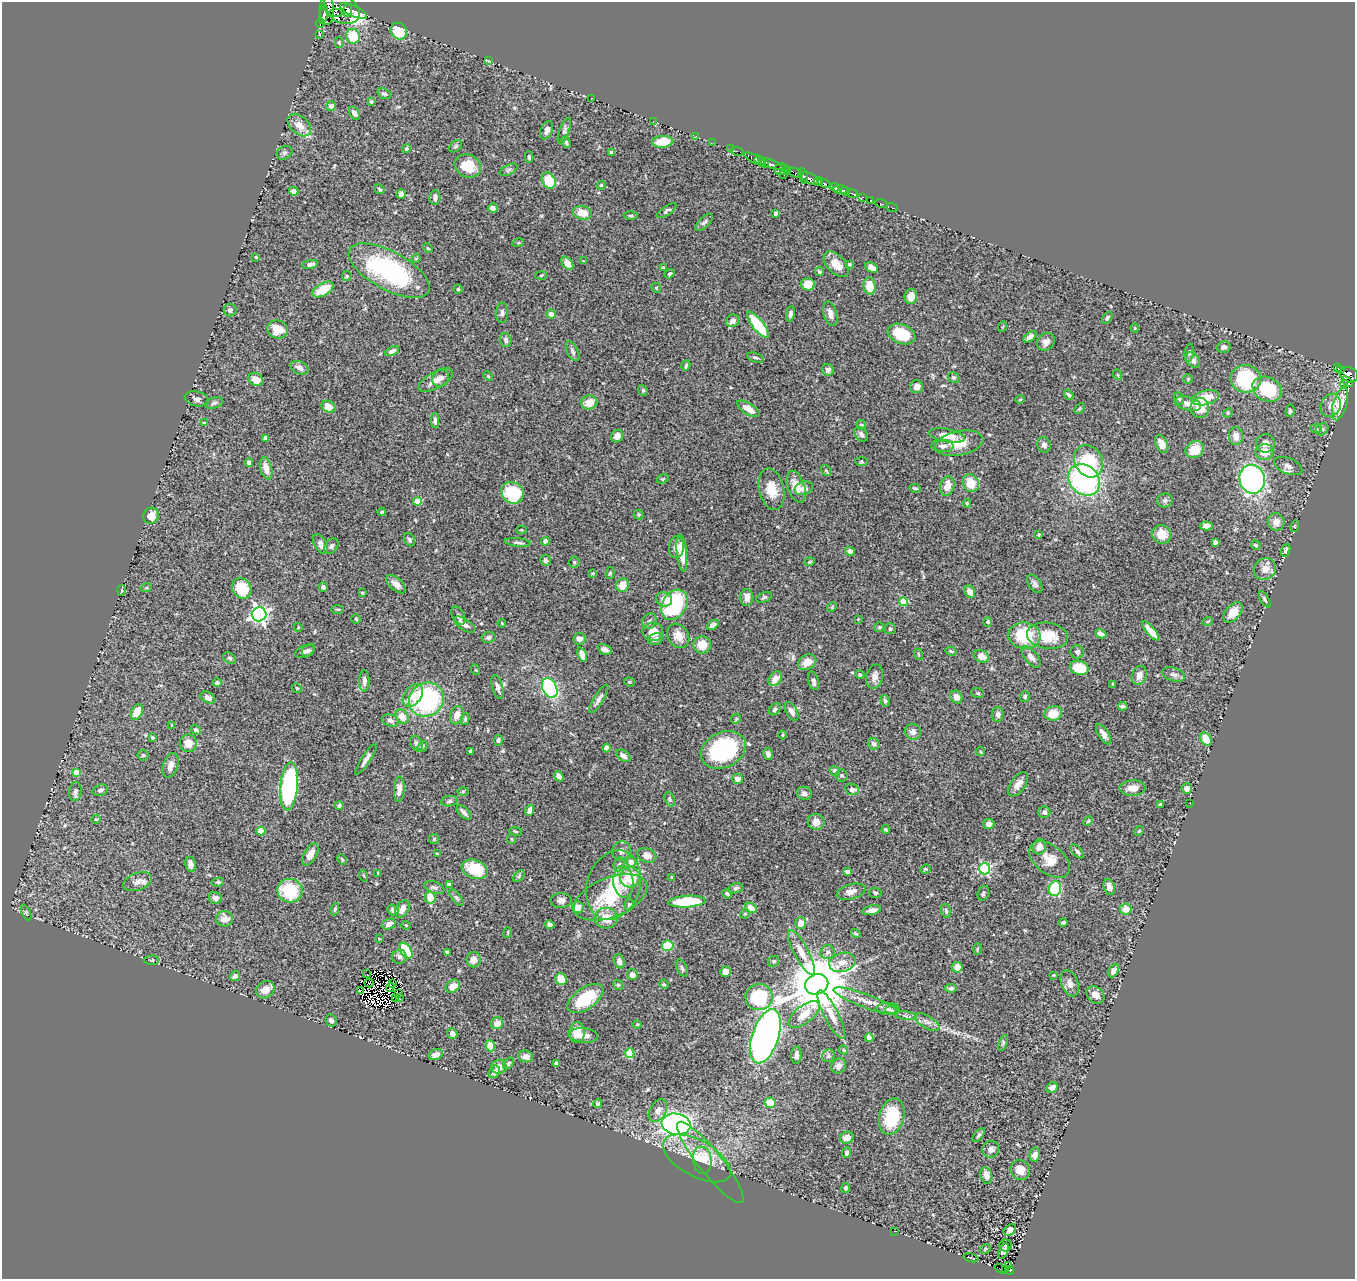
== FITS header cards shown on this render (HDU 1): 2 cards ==
NAXIS1  =                 1353
NAXIS2  =                 1277

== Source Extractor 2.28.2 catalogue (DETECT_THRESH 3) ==
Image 1353 x 1277 px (HDU 1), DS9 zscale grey, 1 PNG px = 1 image px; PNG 1357 x 1281 px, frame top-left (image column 1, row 1277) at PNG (2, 2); each listed source drawn as its Kron ellipse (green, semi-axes under 4 px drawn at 4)
Background 0.607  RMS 0.034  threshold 0.101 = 3 sigma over >= 5 px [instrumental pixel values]
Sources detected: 533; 14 with non-positive FLUX_AUTO (blend fragments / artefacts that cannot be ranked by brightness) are neither listed nor drawn; of the other 519, the 500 brightest by FLUX_AUTO listed and drawn (19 fainter detections omitted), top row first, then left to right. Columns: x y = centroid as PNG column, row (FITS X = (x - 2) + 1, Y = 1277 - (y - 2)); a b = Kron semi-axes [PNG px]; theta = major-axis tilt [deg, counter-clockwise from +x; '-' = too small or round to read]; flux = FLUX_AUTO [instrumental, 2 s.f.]
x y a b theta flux
342 9 19 13 -30 1600
327 10 15 7 -89 1900
348 10 6 4 85 600
354 11 15 5 -25 780
336 13 6 3 -4 55
323 15 10 3 79 760
320 23 4 3 - 210
399 31 9 7 -49 66
319 34 4 2 - 1.9
353 36 7 7 - 70
339 42 5 4 - 2.8
488 60 3 2 - 9.9
384 94 7 5 -20 4.6
592 98 2 2 - 4.7
371 102 3 3 - 3.8
331 106 5 5 - 7.7
354 113 7 4 -57 10
653 121 4 3 - 18
299 125 13 9 -42 23
547 130 10 6 67 9.5
564 131 13 5 70 6.5
696 136 3 2 - 6.8
566 142 6 4 -63 4.6
663 142 11 6 3 46
713 143 2 2 - 8.2
455 146 7 5 41 3.9
406 149 4 4 - 4.1
730 149 3 2 - 6.4
737 151 6 2 -14 28
611 152 4 3 - 3.8
284 153 8 6 31 5.1
529 157 6 4 -89 3.8
755 159 12 4 -28 670
760 160 5 3 - 390
765 163 3 3 - 370
771 164 13 4 -19 1100
468 166 13 11 -23 46
781 169 7 6 - 220
508 170 9 5 27 5.6
787 171 4 3 - 200
794 173 8 3 -24 250
784 175 3 2 - 8.3
803 176 8 4 -75 260
811 179 11 5 -23 340
549 180 8 6 -59 68
819 182 4 4 - 500
824 183 7 3 -23 600
601 185 4 4 - 2.4
835 187 5 3 - 430
380 189 5 4 - 3
840 190 7 3 -1 600
294 191 5 4 - 9.3
845 191 5 3 - 560
401 194 5 4 - 8.5
853 194 6 3 -22 99
435 197 7 5 85 8.3
862 197 3 2 - 3.3
870 200 3 3 - 25
881 203 6 2 -19 17
892 207 6 2 -19 15
493 208 5 4 - 8.3
667 211 11 4 34 4.8
583 213 9 6 -10 33
775 213 4 3 - 4.9
631 216 7 3 0 3.3
704 222 11 5 44 6.2
518 243 5 3 - 2.5
428 248 5 3 - 2.2
256 257 4 3 - 2.4
416 258 5 4 - 3.1
584 261 4 3 - 2
567 263 7 5 -53 18
310 264 8 4 9 8
836 264 16 9 -46 29
849 264 4 4 - 2.2
872 267 7 4 -29 13
663 268 3 3 - 2.4
389 271 45 19 -28 320
819 271 4 4 - 3.5
670 274 5 3 - 3.2
541 275 5 3 - 2.4
347 276 5 5 - 3.1
808 284 7 6 - 39
870 286 9 6 -83 38
656 288 5 4 - 2.7
323 289 11 6 30 53
458 289 4 4 - 2.7
911 296 7 6 - 19
230 310 6 6 - 7.8
502 313 10 6 88 6.9
551 314 4 4 - 11
790 314 8 4 82 7.3
830 314 12 6 -75 14
1107 318 7 4 56 3.8
733 321 7 6 - 11
758 325 16 5 -52 130
1002 327 5 3 - 2.1
1135 328 5 3 - 1.8
278 329 10 9 - 41
902 334 14 9 -23 76
1030 337 7 4 36 8.9
506 340 7 5 -73 7.3
1046 342 9 8 - 13
1224 347 7 5 16 7.3
392 351 7 4 27 7.2
573 351 10 5 -64 6.2
1189 353 9 4 83 4.5
755 358 9 4 -18 4.8
1193 360 8 6 -48 9.3
686 365 6 4 72 3.7
299 368 9 6 -26 12
1338 368 4 2 - 11
828 370 6 6 - 7.8
1341 370 3 2 - 23
1118 375 5 3 - 2.3
1349 375 9 7 -26 270
488 376 5 3 - 2.3
953 377 6 5 - 4.2
441 378 9 8 - 10
1188 379 5 5 - 2.7
1246 379 15 13 -4 180
256 380 8 6 -25 23
436 380 19 8 30 21
1347 381 6 3 -42 54
1344 384 4 2 - 26
917 387 6 6 - 10
1267 389 15 11 -27 110
643 390 6 4 -68 3.1
1069 395 5 4 - 4.3
1205 398 14 7 13 50
197 399 12 7 -12 9.5
1020 399 5 3 - 2.3
1179 399 7 4 -63 3.9
589 402 8 7 - 27
214 403 9 5 16 5.1
1188 404 13 6 -15 16
1340 404 17 7 73 29
1331 405 12 9 66 16
328 407 7 5 -28 28
1080 408 6 3 45 2.9
1200 408 10 9 - 41
748 409 13 5 -32 21
1290 411 6 4 81 4.1
1228 413 5 4 - 2.7
435 421 7 4 89 8
204 423 4 4 - 2.4
861 425 5 5 - 2.9
1316 428 6 4 -2 3.1
1322 429 7 5 44 4
861 434 8 6 -49 7.1
617 436 6 6 - 18
947 436 18 6 -10 38
1236 436 9 7 -86 19
265 438 4 4 - 6
959 443 24 12 12 39
1265 443 9 9 - 13
1162 444 9 5 -65 17
1044 445 8 6 -67 8.7
942 446 11 6 -4 10
1195 450 9 8 - 39
1265 452 9 8 - 30
1088 461 17 13 -62 120
861 462 6 4 -6 3.3
249 463 4 4 - 11
1288 466 15 8 -22 12
266 468 11 6 -75 18
826 471 6 4 -54 2.9
663 479 6 4 21 2.7
1252 479 14 12 -78 510
1084 480 17 14 -44 380
971 483 9 8 - 40
947 486 10 7 76 22
796 487 16 8 -72 29
804 488 9 6 17 12
915 488 5 3 - 3
771 489 21 12 -77 38
512 493 12 10 -39 120
1165 500 8 7 - 6
417 501 4 4 - 46
967 503 4 3 - 2.9
382 512 4 3 - 2.8
639 515 5 5 - 3.3
151 516 8 7 - 24
1276 522 9 8 - 17
1206 526 6 4 3 12
1295 526 6 3 73 2.2
521 530 5 4 - 2.4
1039 534 3 3 - 2.5
1162 534 10 9 - 31
409 540 7 5 -60 5
545 541 4 4 - 12
518 542 13 4 -6 5.9
1215 542 4 4 - 11
320 544 11 6 -62 14
1256 545 5 4 - 3.8
331 546 8 6 55 6.5
677 547 11 7 84 15
1286 550 7 4 72 5.7
850 551 5 4 - 12
682 553 19 5 -84 31
546 560 5 5 - 6.2
574 562 5 5 - 3
810 562 5 4 - 3.1
1265 569 11 10 - 20
593 573 4 3 - 2.3
610 573 6 4 79 3.8
396 584 12 6 -41 13
1035 584 10 6 -56 8.7
622 585 7 6 - 27
323 587 5 4 - 4.3
146 588 6 3 17 2.7
242 588 11 9 -56 61
122 590 5 3 - 3.1
970 592 6 5 - 15
362 593 4 3 - 2.7
747 597 8 6 90 17
764 597 8 5 21 3.8
664 599 8 7 - 16
1265 599 9 3 -59 4.1
903 602 4 4 - 77
674 605 16 12 58 200
832 607 5 4 - 2.6
338 609 6 3 0 2.4
1233 612 12 7 49 28
259 614 7 7 - 780
458 616 10 6 -61 8
356 619 5 5 - 2.9
858 619 3 2 - 2
649 621 8 6 59 6.7
1208 621 5 3 - 2
988 622 5 4 - 3.8
502 623 4 3 - 2.4
464 625 12 5 -34 9.5
713 625 7 4 34 9.5
298 627 4 4 - 2.5
879 627 5 5 - 3.1
890 629 6 5 - 4.2
1151 631 12 4 -50 21
653 632 10 9 - 30
1101 634 6 4 -28 10
678 636 13 10 -55 21
1024 636 16 13 -8 100
1047 636 21 13 -8 61
489 637 7 5 12 5.7
579 639 6 5 - 12
655 639 7 6 - 10
702 645 8 8 - 31
605 649 7 5 -25 9.6
308 650 7 5 49 5.5
305 651 10 6 21 8.4
951 651 5 3 - 2.9
1077 652 7 6 - 7.3
918 654 6 3 -71 2.5
582 655 8 4 -67 18
981 656 8 6 -29 21
1031 657 13 6 -50 12
230 658 7 5 -41 4.3
807 662 9 7 30 22
1079 668 9 7 -14 68
476 670 5 3 - 2.2
1174 674 12 6 -16 8.9
860 675 5 4 - 3.6
1139 675 10 7 71 16
875 677 12 8 76 14
775 679 8 6 51 22
364 681 11 5 -90 12
813 681 9 5 -77 9.8
629 682 5 4 - 2.6
217 683 4 4 - 6.2
1113 684 3 3 - 1.9
497 687 12 5 -74 10
297 688 5 4 - 3
550 688 10 7 -66 300
978 693 6 5 - 3.6
413 695 13 8 53 25
208 697 8 5 -29 9.1
956 697 6 5 - 15
1025 697 5 5 - 4.7
599 699 16 5 58 11
426 700 18 16 34 320
885 701 6 4 -79 4.5
1123 706 4 3 - 5.5
775 709 6 5 - 6.4
792 711 10 5 -60 11
137 712 8 5 61 31
1053 713 9 7 13 42
998 714 7 6 - 7.9
457 715 9 6 70 21
402 717 7 6 - 26
465 719 6 4 81 3.8
736 719 5 4 - 3.1
390 720 8 6 -18 9
172 725 3 2 - 2.1
196 730 5 4 - 6
913 732 8 7 - 10
1103 734 11 5 -58 11
782 735 4 3 - 2
152 738 3 3 - 3.3
1206 739 7 5 -61 32
498 740 5 4 - 4.1
188 743 9 8 - 23
416 743 8 5 -67 6.9
874 744 6 5 - 8
422 746 6 4 52 3.5
606 748 4 4 - 9.5
723 750 23 17 26 240
471 751 3 3 - 4.5
980 752 5 3 - 2.3
768 754 6 4 -75 6.5
143 755 5 5 - 4.1
623 756 8 5 -37 11
366 759 18 4 57 12
170 765 12 7 71 15
835 771 5 5 - 9.5
76 772 4 4 - 26
842 775 6 6 - 4
559 776 5 4 - 8.6
738 779 5 5 - 14
1018 784 14 7 54 16
289 786 24 8 85 370
1133 788 13 7 2 21
1187 788 5 5 - 13
399 789 13 5 87 16
852 789 7 5 -10 11
100 790 8 5 16 5.7
75 791 9 6 83 7.9
463 791 5 3 - 2.5
804 793 7 6 - 9.7
670 799 7 5 -68 5
449 801 8 5 9 5.3
1160 804 3 3 - 2.4
1190 804 2 2 - 1.8
339 806 4 4 - 4.6
530 810 5 4 - 12
1044 812 6 6 - 7.4
464 813 9 4 -46 8.3
96 819 5 4 - 3
1088 821 5 4 - 3
816 822 8 8 - 19
989 824 6 5 - 10
886 830 4 3 - 2.9
261 831 4 4 - 59
516 831 6 3 -9 2.6
1139 831 6 3 44 2.5
434 839 5 5 - 3
512 839 5 4 - 2.7
1039 847 8 6 64 20
621 851 10 9 - 11
1077 851 8 4 -49 6.3
310 854 12 6 61 19
437 854 3 3 - 4
647 855 10 7 -23 16
342 860 6 4 -62 3.2
1049 860 23 14 -38 36
631 862 5 5 - 19
191 864 8 5 -79 13
619 864 7 5 69 5.2
475 869 13 9 -20 79
925 869 5 4 - 2.3
985 869 5 5 - 300
847 872 4 3 - 8.2
378 873 4 3 - 2.2
364 876 6 3 -70 2.2
519 876 7 4 47 3.9
630 877 10 10 - 71
672 878 4 3 - 3
137 882 15 8 20 15
218 882 6 4 8 3.8
623 882 16 10 -84 25
449 885 4 4 - 13
613 885 35 26 70 120
434 887 10 5 -19 6.9
1109 887 8 5 -76 12
736 888 7 5 15 5
1055 889 7 6 - 140
290 891 12 12 - 120
851 892 15 7 15 15
876 893 6 5 - 3.7
983 893 7 5 71 4.9
727 894 5 3 - 4.5
611 897 39 20 21 110
215 898 7 5 -15 9.7
430 898 6 5 - 33
457 898 10 4 -51 5.2
561 901 10 7 1 11
687 902 19 6 4 100
629 905 6 4 75 5.2
578 907 6 6 - 15
751 908 6 5 - 23
335 909 6 4 79 3.5
402 909 10 6 60 17
1126 909 6 5 - 22
393 910 6 5 - 6.2
872 910 9 4 12 12
946 911 7 4 -76 4.8
26 912 8 3 -65 3.3
745 914 5 4 - 2.8
606 918 11 10 - 35
225 919 8 7 - 20
801 923 6 5 - 20
1063 923 4 3 - 4.1
389 924 7 5 22 12
406 925 4 4 - 2.5
550 925 4 4 - 9.1
508 933 5 2 - 2.2
856 933 5 4 - 3.1
379 939 4 3 - 2
668 946 6 5 - 73
977 949 6 3 88 2.8
406 951 9 5 -57 110
447 952 4 3 - 3.6
828 952 7 7 - 8.2
801 953 25 7 -62 28
399 957 7 7 - 7.1
152 960 7 4 0 4.1
474 960 7 7 - 14
619 961 7 5 -73 8.9
774 961 6 5 - 3.9
842 962 13 9 16 21
957 967 5 5 - 20
682 968 9 5 -64 5.3
1114 971 7 4 63 10
725 972 5 5 - 11
367 974 2 2 - 2.3
632 975 5 5 - 10
1054 975 3 3 - 1.8
235 976 5 4 - 8.4
561 979 6 5 - 47
369 983 4 2 - 2
393 983 3 2 - 5.8
1070 983 13 8 -69 15
664 984 5 4 - 2.7
817 984 12 10 21 18000
618 985 5 4 - 3.1
453 986 8 6 36 23
390 987 5 2 - 3.2
951 988 5 4 - 5.6
265 990 10 8 34 25
361 990 3 2 - 5.2
398 993 3 2 - 5.3
1095 995 10 7 -42 15
399 997 3 2 - 4.1
759 997 13 13 - 120
395 998 2 2 - 3
585 998 20 10 35 87
865 1001 34 6 -20 32
888 1009 11 6 -1 8.6
892 1010 6 5 - 4.1
804 1014 18 8 38 32
831 1015 27 7 -63 28
905 1015 12 4 -9 6.4
331 1020 6 5 - 7.7
927 1022 14 6 -29 11
497 1023 6 6 - 20
637 1024 4 3 - 1.9
577 1032 10 7 85 33
452 1034 5 5 - 9.7
584 1035 14 7 -6 20
765 1036 28 13 72 1300
869 1038 4 4 - 36
1003 1043 8 3 69 3.4
490 1046 6 4 -68 35
843 1050 5 4 - 2.9
630 1053 5 4 - 88
436 1055 7 5 19 15
796 1055 8 5 86 9.1
526 1056 7 6 - 12
828 1056 7 6 - 5
508 1063 6 4 52 3.5
556 1063 4 4 - 4.5
838 1066 8 7 - 11
499 1067 7 7 - 15
494 1072 6 5 - 11
1052 1087 6 5 - 12
598 1103 5 4 - 3.7
770 1103 5 5 - 34
658 1111 12 8 61 14
892 1116 18 12 75 96
676 1124 14 10 -11 930
979 1135 8 4 50 4.6
847 1138 7 5 20 18
991 1149 8 8 - 11
847 1153 5 4 - 6.4
1035 1155 7 5 76 13
697 1158 37 18 -29 78
702 1160 14 9 -83 14
710 1162 51 12 -51 50
1020 1170 10 9 - 22
986 1175 8 6 -76 14
846 1188 5 4 - 5.2
1010 1230 7 5 37 16
894 1231 2 2 - 5.3
1006 1245 6 6 - 5.2
985 1249 6 4 29 3
1003 1251 8 4 68 10
971 1258 7 2 -15 2.4
1009 1266 3 3 - 34
1001 1269 7 2 -22 15
1005 1270 4 3 - 11
1010 1270 4 3 - 15
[19 fainter detections neither listed nor drawn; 14 non-positive-flux detections neither listed nor drawn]